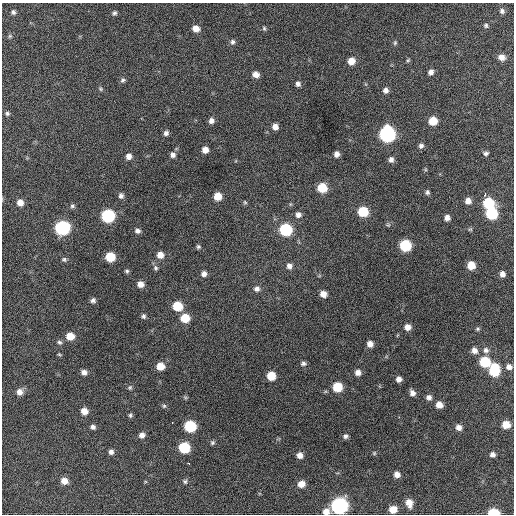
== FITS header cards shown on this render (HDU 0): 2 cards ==
NAXIS1  =                  512 / Axis length
NAXIS2  =                  512 / Axis length

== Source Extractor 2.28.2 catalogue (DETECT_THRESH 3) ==
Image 512 x 512 px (HDU 0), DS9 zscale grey, 1 PNG px = 1 image px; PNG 516 x 516 px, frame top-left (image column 1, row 512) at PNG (2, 3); no overlay
Background 361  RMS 19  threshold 56.1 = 3 sigma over >= 5 px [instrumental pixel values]
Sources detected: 119; all 119 listed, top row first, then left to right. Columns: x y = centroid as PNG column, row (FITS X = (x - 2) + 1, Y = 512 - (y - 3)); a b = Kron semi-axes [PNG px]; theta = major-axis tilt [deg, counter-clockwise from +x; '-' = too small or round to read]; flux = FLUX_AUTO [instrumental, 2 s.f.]
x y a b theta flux
502 11 6 6 - 3400
13 12 5 5 - 2800
114 13 6 5 - 2700
486 25 6 5 - 2400
196 28 6 6 - 11000
264 28 5 4 - 1800
10 36 5 5 - 1800
232 42 7 6 - 3200
395 43 6 5 - 2000
502 57 7 6 - 8600
408 60 6 4 42 1700
351 61 7 6 - 13000
431 72 6 5 - 5500
256 74 6 6 - 9100
123 80 7 6 - 2900
298 84 6 6 - 4200
100 89 7 5 -47 2000
386 90 7 6 - 5100
7 113 5 5 - 2200
211 121 6 6 - 5400
433 121 7 6 - 23000
275 127 6 6 - 7600
166 133 6 5 - 3900
387 134 8 8 - 290000
421 146 6 6 - 3700
205 150 6 5 - 8600
486 153 6 5 - 3000
337 154 5 5 - 5800
173 155 6 6 - 4500
129 156 6 6 - 7100
391 160 7 6 - 4800
322 188 7 7 - 32000
427 192 6 5 - 2700
485 194 3 2 - 5300
121 196 6 6 - 4100
217 196 6 6 - 18000
468 201 7 6 - 7400
245 202 6 5 - 1700
20 203 6 6 - 9600
488 203 8 7 - 59000
72 206 6 5 - 2600
363 211 7 7 - 47000
492 213 8 7 - 77000
298 215 7 7 - 5300
108 216 8 7 - 130000
447 218 5 5 - 6200
388 225 6 5 - 2000
62 228 8 7 - 210000
470 229 6 4 0 1600
285 230 7 7 - 94000
137 231 6 5 - 4100
405 245 7 7 - 70000
198 247 5 5 - 2200
160 255 7 7 - 11000
110 257 7 6 - 34000
64 259 7 5 -9 2400
471 265 6 6 - 18000
289 266 7 6 - 5400
156 268 7 6 - 3000
127 271 6 5 - 2300
204 274 6 6 - 5600
502 274 5 5 - 5800
140 284 7 6 - 8700
257 289 8 7 - 4700
323 294 6 6 - 9300
93 300 5 5 - 3600
177 306 7 7 - 38000
143 316 6 5 - 3000
185 318 7 7 - 26000
407 327 7 6 - 8500
478 329 6 4 21 1800
70 336 7 6 - 17000
59 342 7 5 -20 2600
370 344 6 6 - 8000
474 350 8 7 - 6600
486 350 7 7 - 4700
59 354 5 4 - 1400
485 362 7 7 - 51000
303 363 7 5 7 3300
160 366 7 7 - 18000
509 367 7 7 - 5800
494 370 10 7 88 57000
84 372 6 5 - 5700
358 372 7 6 - 6700
271 376 7 6 - 26000
399 379 5 5 - 5900
130 387 7 6 - 2200
337 387 7 7 - 38000
19 392 7 7 - 7800
412 393 7 6 - 5700
185 397 6 4 -19 1700
429 397 7 6 - 4900
439 405 7 6 - 10000
164 406 5 5 - 2100
84 411 7 6 - 11000
130 415 6 5 - 2300
172 422 3 2 - 2800
506 425 6 6 - 18000
190 426 7 7 - 79000
93 427 6 5 - 4000
459 427 7 6 - 7000
142 435 7 6 - 5900
345 436 6 5 - 3500
212 443 6 5 - 2300
184 448 7 7 - 58000
111 452 6 6 - 4500
374 453 6 4 47 1600
492 454 5 5 - 4500
300 455 6 6 - 7200
188 463 3 3 - 2900
397 474 6 5 - 7500
64 481 7 6 - 10000
185 481 7 6 - 2600
301 484 7 6 - 12000
409 503 9 6 -70 13000
339 506 8 8 - 320000
393 509 7 6 - 17000
326 512 8 7 - 9300
493 513 7 5 0 47000
At the frame edge (FLAGS 8, measured only in part): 2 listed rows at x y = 326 512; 493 513